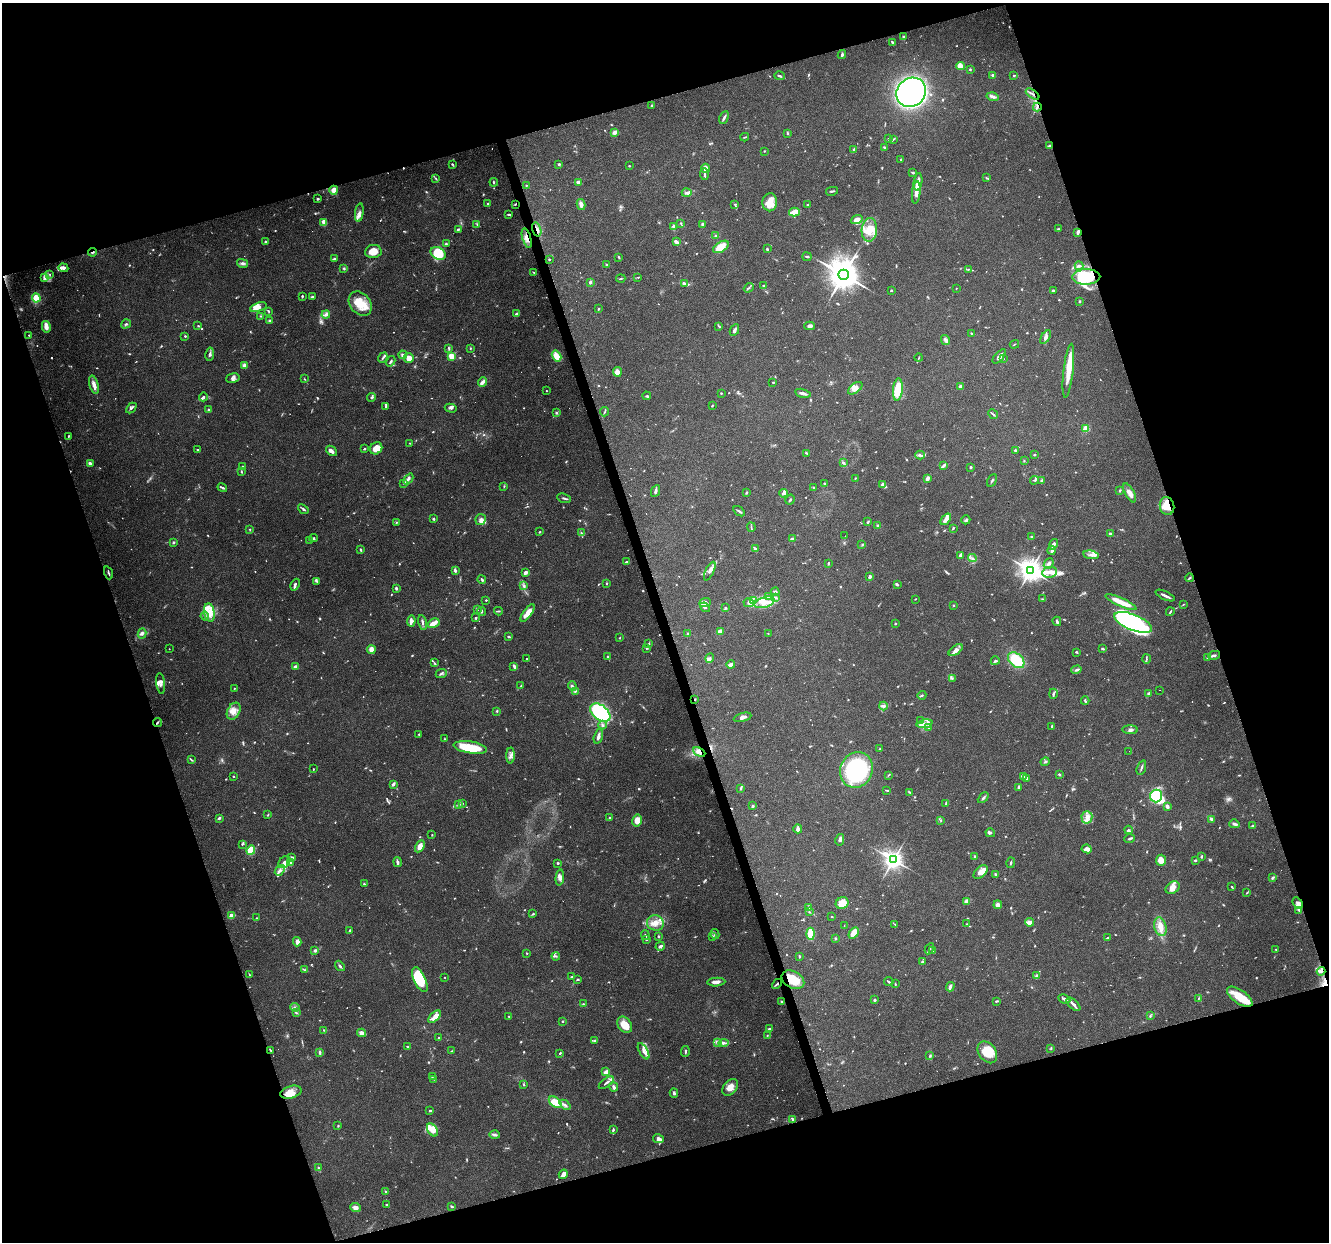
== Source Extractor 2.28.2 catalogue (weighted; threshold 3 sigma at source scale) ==
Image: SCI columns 1-5306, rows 108-5066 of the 5306 x 5122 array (HDU 1 of 3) = the unmasked area's bounding box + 8 px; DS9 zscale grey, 4 x 4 block average (1 PNG px = mean of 4 x 4 image px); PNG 1331 x 1244 px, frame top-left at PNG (2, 3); each listed source drawn as its Kron ellipse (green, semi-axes under 4 px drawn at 4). Shown black and unused: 36% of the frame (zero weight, under 3 of 6 exposures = <1% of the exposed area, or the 3 px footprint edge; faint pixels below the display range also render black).
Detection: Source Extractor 2.28.2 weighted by HDU 2 'WHT'. Background 0.0592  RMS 0.004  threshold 0.0164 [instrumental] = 3 sigma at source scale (4.09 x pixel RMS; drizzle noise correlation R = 1.36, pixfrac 0.8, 0.0396/0.0396 arcsec/px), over >= 5 px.
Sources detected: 1172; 51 too faint to see at this stretch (4 x 4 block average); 3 inside a brighter object's white glare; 38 cosmic-ray / hot-pixel residue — neither listed nor drawn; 32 coinciding with a brighter row at this scale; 130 inside a brighter listed object's ellipse — not listed separately; of the other 918, all 500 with FLUX_AUTO >= 1.6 (the completeness limit of this list) listed and drawn (418 fainter detections not listed), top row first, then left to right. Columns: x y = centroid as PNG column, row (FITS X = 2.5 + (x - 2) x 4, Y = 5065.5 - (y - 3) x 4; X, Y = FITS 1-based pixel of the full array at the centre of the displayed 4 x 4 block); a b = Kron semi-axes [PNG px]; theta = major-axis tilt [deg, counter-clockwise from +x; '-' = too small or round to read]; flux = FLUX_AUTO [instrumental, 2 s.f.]
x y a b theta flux
904 37 3 2 - 2.6
892 42 3 2 - 2.6
842 55 4 2 - 6
960 66 4 3 - 28
970 69 2 2 - 2.3
993 75 2 2 - 5.3
1014 75 3 2 - 2
779 76 5 2 - 4.9
911 92 15 14 - 1200
1033 94 7 2 -35 5.1
993 97 6 2 -15 9.3
652 106 3 2 - 3.1
1037 107 4 2 - 3.3
724 118 7 2 64 7.6
615 132 3 3 - 12
788 133 2 2 - 2.4
745 137 4 2 - 2.3
888 139 2 2 - 1.9
893 139 3 2 - 2.4
1050 145 2 2 - 2.8
885 148 3 2 - 4.7
854 149 4 2 - 4.5
764 151 2 2 - 2.2
901 159 2 2 - 2
452 164 2 2 - 2.7
559 164 3 2 - 3.8
629 166 2 2 - 2.3
706 168 5 3 - 10
913 172 3 2 - 2.8
704 174 6 2 -84 4.3
987 178 4 2 - 2.3
436 179 4 2 - 2.5
494 182 4 2 - 2.5
578 182 4 3 - 8.9
918 182 9 4 82 13
526 185 2 2 - 2
334 190 4 4 - 23
832 191 6 2 11 3.4
687 193 5 3 - 6.5
916 193 11 4 83 16
318 199 2 2 - 4.8
770 202 9 7 86 38
488 204 2 2 - 2.3
515 204 2 2 - 2.3
581 204 5 3 - 12
735 204 3 2 - 1.6
808 204 4 2 - 1.8
794 212 5 3 - 34
359 213 9 3 82 8.7
508 214 4 2 - 2.8
857 220 6 4 22 14
324 223 4 3 - 20
681 223 3 2 - 2.3
477 224 3 2 - 1.7
702 224 3 3 - 3.5
674 227 3 3 - 13
458 229 4 3 - 3.2
537 229 7 2 -73 7.1
1058 229 4 2 - 2.6
869 230 12 7 85 31
1078 232 3 2 - 8.7
715 236 2 2 - 2.1
527 238 10 3 -73 13
265 242 2 2 - 3.2
676 242 3 2 - 12
446 244 4 2 - 2.4
721 247 9 5 34 46
767 249 2 2 - 4.1
373 251 8 6 8 28
92 252 4 2 - 3.7
438 253 8 5 -28 32
619 257 4 2 - 2
807 257 4 2 - 3.2
334 258 3 2 - 2.5
549 259 2 2 - 5
242 263 5 4 - 6.3
606 265 3 2 - 2.9
1079 266 4 3 - 4.4
63 268 5 4 - 7.5
344 268 3 2 - 2.9
968 269 3 2 - 2.2
534 272 3 2 - 1.6
50 274 3 2 - 2
843 275 5 5 - 4900
638 277 4 2 - 1.8
1086 277 14 7 1 130
45 278 4 2 - 14
621 279 4 2 - 2.1
590 282 3 2 - 5.1
684 284 4 3 - 5.8
764 286 3 3 - 5.2
749 288 5 2 - 3.4
956 288 2 2 - 1.7
891 290 3 2 - 1.8
1053 290 3 2 - 3
302 296 2 2 - 3.9
312 297 3 2 - 2.7
36 298 4 4 - 36
1079 301 3 2 - 2.9
360 304 13 10 -48 46
258 307 8 3 19 16
598 309 3 2 - 1.9
268 311 3 2 - 2.6
326 314 4 3 - 9
516 314 4 2 - 5
260 316 3 2 - 2
270 320 3 2 - 3.6
126 324 5 2 - 3.6
198 326 3 2 - 2.2
719 326 3 2 - 2.4
810 326 5 3 - 6.3
46 327 6 3 -78 20
734 330 6 2 63 7.7
971 333 2 2 - 1.8
29 335 2 2 - 1.7
185 336 2 2 - 2.4
1046 337 7 3 57 7.6
945 340 5 3 - 5.4
1014 344 5 2 - 1.8
470 348 2 2 - 1.9
449 349 4 2 - 2.7
210 354 7 3 79 6.6
403 355 4 3 - 5.4
452 356 2 2 - 90
557 356 6 4 -58 35
999 356 9 3 48 12
383 358 5 2 - 4.2
409 358 5 5 - 24
919 358 4 2 - 2
1003 359 3 2 - 1.6
391 361 5 2 - 4.2
245 365 3 2 - 11
1068 371 27 5 84 45
617 372 5 4 - 13
233 378 7 4 16 7.7
304 379 3 2 - 1.8
482 382 5 3 - 11
773 382 2 2 - 1.7
94 385 9 3 -75 15
960 386 2 2 - 14
855 388 8 4 37 14
898 390 11 5 84 59
546 391 2 2 - 1.7
721 393 2 2 - 2.1
803 393 8 2 -13 9.9
647 396 4 2 - 3
203 397 4 3 - 3.3
372 397 4 3 - 4.7
712 405 3 2 - 2.4
386 407 2 2 - 1.9
131 408 6 2 45 4.3
451 408 6 3 -15 4.1
209 410 3 2 - 2.7
605 412 5 2 - 2.8
556 413 3 2 - 3
993 414 5 2 - 3.2
1086 428 2 2 - 100
68 436 3 2 - 2
410 443 2 2 - 2.1
376 448 6 5 - 29
364 449 3 2 - 2.6
198 450 2 2 - 2.7
331 451 6 3 -39 10
1015 451 4 2 - 3.4
806 453 3 2 - 2.5
920 455 5 3 - 5.3
1034 455 2 2 - 3.6
1024 461 3 2 - 1.6
90 463 3 2 - 11
843 463 4 3 - 3.2
944 465 4 2 - 4.1
242 467 2 2 - 4.7
971 467 3 2 - 3.3
241 472 3 2 - 2.4
855 478 2 2 - 1.7
927 478 4 2 - 10
408 479 6 3 47 6.4
1034 480 4 2 - 2.2
992 481 7 2 61 3.5
1042 481 3 3 - 4.7
404 483 3 2 - 2
824 483 2 2 - 2.7
883 484 2 2 - 23
504 486 2 2 - 1.6
222 487 5 2 - 4
814 487 3 2 - 2.7
1120 490 2 2 - 4
655 491 6 3 63 4.7
746 493 3 2 - 2.2
783 493 4 2 - 8.8
1130 493 10 4 -62 17
564 498 7 2 -18 3.9
790 500 5 2 - 3.2
1167 506 9 7 -76 47
303 509 6 2 -40 4.3
739 511 6 2 -33 6
433 519 2 2 - 4.1
481 519 5 5 - 8.7
946 519 6 3 50 16
966 520 5 2 - 3.3
396 522 4 2 - 1.7
868 522 3 2 - 3.4
878 526 3 3 - 4
751 527 5 2 - 2.3
953 528 4 2 - 2.3
250 529 2 2 - 1.7
539 532 3 2 - 2
581 533 3 2 - 2.1
1110 534 2 2 - 16
845 536 2 2 - 1.8
1032 536 3 2 - 3.3
313 538 4 3 - 4.4
792 539 4 3 - 4.6
310 541 3 2 - 2.1
174 542 2 2 - 5.8
1053 544 5 3 - 7.1
862 545 3 2 - 1.7
755 549 3 2 - 5
361 550 4 2 - 3.5
1052 550 4 2 - 13
1091 555 7 4 -10 10
960 556 3 2 - 9.6
972 558 4 2 - 4.2
627 562 3 2 - 6
828 563 4 2 - 2.3
1049 564 6 3 50 8
455 570 4 2 - 6.7
1030 570 4 3 - 2100
710 571 10 3 64 9.5
1050 572 7 5 9 16
108 573 7 2 -72 3.7
525 573 4 2 - 11
870 577 3 2 - 6.1
1190 578 4 2 - 3.7
482 580 4 2 - 3.8
317 581 3 3 - 3.6
606 583 2 2 - 1.8
295 585 6 2 66 4.8
897 585 2 2 - 3.9
524 586 3 3 - 3.9
396 588 3 2 - 5
775 592 4 3 - 5.2
768 596 3 2 - 3
1165 596 10 2 -24 9.5
775 597 4 3 - 4
915 599 2 2 - 1.7
1042 599 3 2 - 2.1
486 600 2 2 - 3.3
753 601 2 2 - 2.5
765 602 10 5 18 29
1121 602 17 3 -25 49
705 603 6 3 24 16
749 603 5 3 - 5.2
1183 604 3 2 - 1.8
953 605 3 2 - 1.6
705 607 5 3 - 5.1
726 608 3 2 - 2.3
477 609 4 2 - 2.7
482 611 4 2 - 3
498 611 4 2 - 3.2
1170 612 4 2 - 3
209 613 9 5 -80 23
528 613 10 4 55 24
205 616 4 2 - 3.8
475 618 3 2 - 2.2
411 621 5 4 - 8.6
1057 621 5 2 - 4.4
1133 622 20 8 -22 170
423 623 8 2 -77 7.1
434 623 6 3 28 20
895 624 2 2 - 1.9
720 631 4 3 - 16
142 633 5 3 - 6.7
768 633 2 2 - 1.6
688 634 2 2 - 2.3
509 637 3 2 - 3.1
620 638 2 2 - 1.6
649 643 3 2 - 1.7
646 648 2 2 - 2.3
1103 648 3 2 - 3.4
169 649 2 2 - 1.8
371 650 4 4 - 17
956 650 8 4 37 11
1076 652 3 2 - 2.8
1214 655 6 3 12 5.7
608 656 2 2 - 2.3
527 658 2 2 - 20
710 658 5 2 - 3.4
1207 658 3 2 - 1.6
1146 659 5 2 - 2.6
1016 660 9 6 -43 82
995 661 4 2 - 3.5
434 663 4 2 - 3
731 665 4 2 - 14
514 666 4 3 - 4.9
295 667 3 2 - 8.7
1076 670 5 2 - 4.7
441 674 5 2 - 4.1
952 678 2 2 - 1.6
161 683 10 4 -83 9.9
521 685 4 2 - 2
572 686 5 4 - 5.6
234 689 2 2 - 2.1
1159 690 2 2 - 1.9
575 691 3 2 - 2.8
1148 693 3 2 - 3.8
1053 694 5 2 - 3.8
922 695 4 2 - 2.7
695 699 2 2 - 1.9
1085 701 4 2 - 3.2
883 706 4 2 - 3.5
234 711 9 6 61 19
497 711 3 2 - 2.2
600 712 11 7 -38 250
743 717 9 3 16 9.2
921 721 3 2 - 1.8
157 722 4 2 - 2.6
924 724 8 3 8 12
603 725 4 3 - 4.2
1052 726 3 2 - 2.9
929 727 3 2 - 2
1130 730 8 3 -1 6.2
419 734 3 2 - 1.7
598 736 7 2 74 10
444 739 3 2 - 1.6
470 747 17 6 -9 94
880 749 2 2 - 2.6
1129 751 2 2 - 1.8
699 752 6 3 -27 8.8
511 755 8 3 88 8
192 760 4 2 - 2.6
1045 762 4 2 - 3.4
1141 768 8 2 72 4.3
313 769 2 2 - 1.6
856 770 18 16 64 260
1059 774 3 2 - 2.3
888 775 3 2 - 1.8
233 776 2 2 - 1.9
1023 776 4 3 - 9.5
1027 778 2 2 - 7.5
393 784 4 2 - 5.7
1019 787 3 2 - 7.3
740 788 4 2 - 2.8
887 790 3 2 - 2.1
909 792 3 2 - 3.2
1156 796 6 6 - 170
983 798 6 2 45 4.9
462 803 4 2 - 2
946 804 4 2 - 5.1
458 805 4 2 - 4.1
753 806 2 2 - 5.3
1167 806 4 3 - 7.1
268 815 3 2 - 1.8
609 817 2 2 - 4.5
1087 817 6 5 - 14
219 818 3 2 - 4.9
1212 819 4 3 - 6.3
637 820 6 4 79 23
941 820 3 2 - 1.7
1234 824 5 2 - 8
1253 826 4 2 - 3.5
798 829 4 2 - 10
1128 830 4 3 - 2.9
990 833 5 3 - 4.3
432 835 2 2 - 1.8
1129 839 5 2 - 3.6
840 840 6 3 77 8.3
242 844 3 2 - 2.3
420 846 6 4 62 16
1087 849 5 4 - 11
251 850 5 3 - 47
975 856 3 2 - 4.6
1201 856 3 2 - 2.9
292 857 4 2 - 2.4
893 860 4 3 - 1400
1161 860 5 5 - 20
1195 860 2 2 - 5.2
284 862 7 5 50 14
397 862 5 2 - 7.2
290 863 4 3 - 4.9
558 863 2 2 - 3.5
1011 863 5 2 - 2.6
280 870 6 3 50 9.6
981 872 8 5 45 16
996 875 3 2 - 2
560 877 8 3 84 11
1272 878 3 2 - 5.3
364 884 4 2 - 2.5
1232 887 4 2 - 2.1
1173 888 7 5 38 18
1247 893 3 2 - 2.1
967 901 3 3 - 14
842 903 6 5 - 34
1298 903 6 4 -57 9.9
998 905 4 3 - 9.7
809 908 3 3 - 7.4
1299 910 3 2 - 2.3
809 912 4 2 - 2.7
533 914 2 2 - 3.9
231 916 4 3 - 23
832 917 2 2 - 2.1
256 918 2 2 - 1.7
1029 922 4 2 - 18
655 923 8 7 - 21
967 924 3 2 - 1.7
844 925 2 2 - 2.4
895 925 3 2 - 2
1160 927 9 6 -76 23
350 930 2 2 - 4.7
854 933 6 4 58 20
715 934 5 3 - 4.3
811 934 6 3 -87 57
645 935 5 2 - 2.7
658 936 2 2 - 3.4
712 936 3 2 - 2.1
835 938 3 2 - 1.7
1107 938 4 2 - 2.4
646 939 2 2 - 2.6
297 942 4 3 - 14
660 946 5 2 - 7.5
929 949 6 2 62 4.1
1276 949 2 2 - 1.6
315 950 3 3 - 4.6
932 950 4 2 - 2.8
527 953 2 2 - 1.8
556 956 4 2 - 2.2
799 956 2 2 - 1.9
922 962 3 2 - 3.1
340 966 5 3 - 4.8
304 970 3 2 - 2.3
1321 971 4 3 - 5.6
250 975 2 2 - 1.7
1037 976 4 3 - 6.4
445 977 2 2 - 1.7
572 977 3 2 - 3.9
578 979 3 2 - 1.8
420 980 13 6 -65 91
793 980 12 8 -28 42
716 982 9 3 4 14
889 982 5 2 - 2.6
777 984 5 2 - 3.8
895 984 3 2 - 1.9
950 987 5 3 - 8.7
1240 997 15 6 -35 59
1064 999 6 2 -28 8.6
1198 999 3 2 - 1.8
874 1000 3 2 - 3.7
997 1001 3 2 - 3.1
782 1002 3 2 - 3.7
583 1004 3 2 - 2.6
1074 1004 8 2 -44 9.5
295 1007 5 3 - 3.8
296 1013 3 2 - 2.5
509 1016 2 2 - 1.9
1150 1016 3 2 - 2.5
435 1017 8 4 47 22
562 1021 2 2 - 2
625 1025 9 6 -54 34
769 1029 3 2 - 4.3
324 1030 3 2 - 2.1
361 1033 4 3 - 12
767 1035 4 2 - 1.7
439 1038 3 2 - 2.4
595 1041 3 2 - 4.3
718 1042 3 2 - 2.6
723 1043 5 3 - 5.8
408 1046 3 2 - 1.9
1051 1048 3 2 - 2.2
271 1050 3 2 - 1.7
451 1051 3 2 - 1.7
644 1051 9 4 -60 9.9
685 1051 5 2 - 3.2
319 1052 4 3 - 4.1
987 1052 12 8 -54 54
560 1053 2 2 - 2.7
929 1056 2 2 - 1.7
606 1072 4 3 - 12
432 1077 2 2 - 1.7
434 1079 3 2 - 1.9
606 1083 9 2 36 6.7
524 1085 3 2 - 1.9
614 1087 4 2 - 7.5
730 1087 9 6 49 19
291 1092 11 6 15 18
674 1093 4 3 - 4.2
555 1102 7 4 -38 48
565 1105 6 3 -41 6
429 1111 2 2 - 2
793 1119 3 2 - 5.6
338 1126 2 2 - 2.6
433 1130 7 4 -54 35
613 1130 4 3 - 3.2
495 1135 5 3 - 5.3
659 1139 5 4 - 9.6
318 1168 3 2 - 2.2
563 1174 5 3 - 11
385 1191 2 2 - 2
387 1205 3 2 - 3.2
451 1206 3 2 - 3.4
356 1208 5 3 - 12
Overlapping masked pixels (flux is a lower limit): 17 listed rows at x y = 1033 94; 1037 107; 1050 145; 515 204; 537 229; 1078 232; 527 238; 92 252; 1086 277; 1167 506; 695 699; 157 722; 699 752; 1298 903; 1321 971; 793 980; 777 984
Diffuse or blended objects may show on this block-average render without a row.